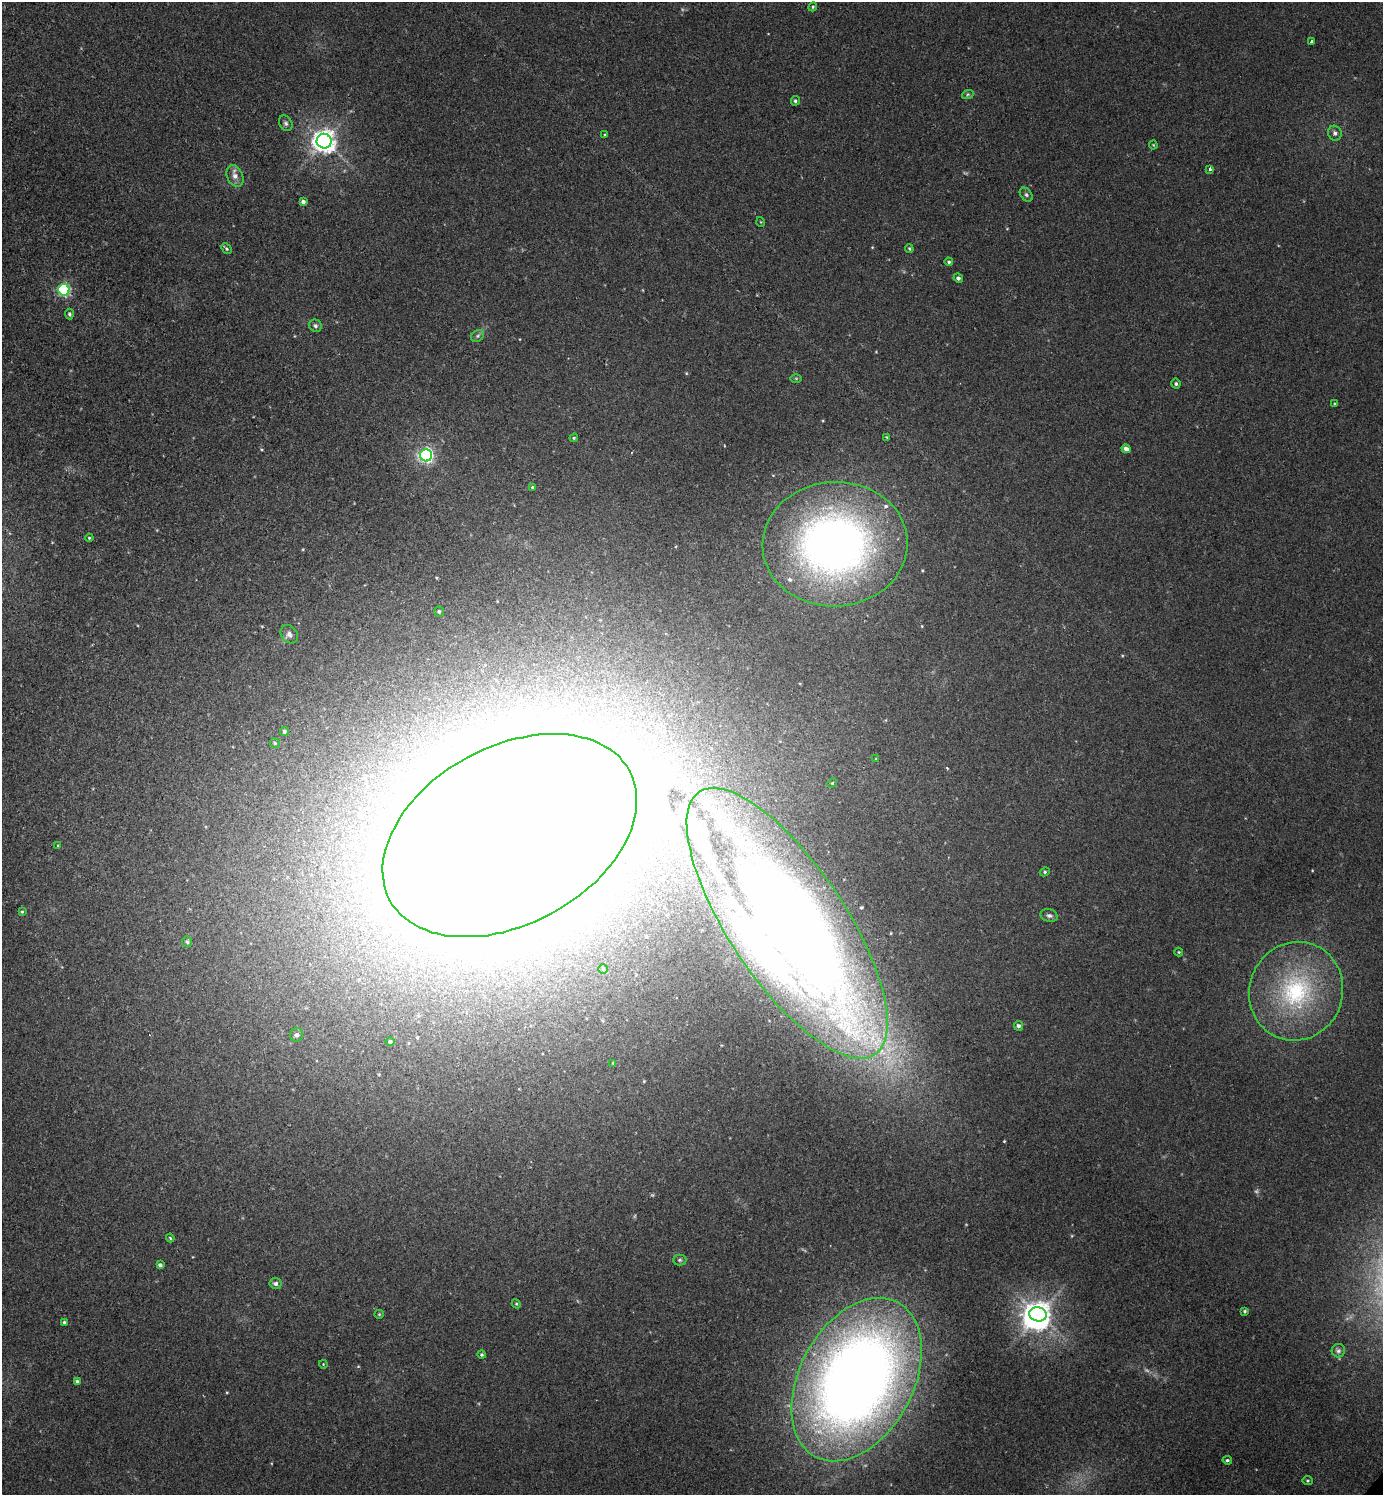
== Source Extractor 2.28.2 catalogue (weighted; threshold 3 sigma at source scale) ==
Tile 11 of 4 x 4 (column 3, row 3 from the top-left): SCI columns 3089-4469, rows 1533-3025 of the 6045 x 6042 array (HDU 1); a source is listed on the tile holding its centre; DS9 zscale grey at full resolution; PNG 1385 x 1497 px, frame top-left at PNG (2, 2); each listed source drawn as its Kron ellipse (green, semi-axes under 4 px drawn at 4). Shown black and unused: <1% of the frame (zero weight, under 2 of 3 exposures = <1% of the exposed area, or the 3 px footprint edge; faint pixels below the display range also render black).
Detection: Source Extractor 2.28.2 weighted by HDU 2 'WHT'; one run over the whole footprint, this tile lists its part. Background 0.0433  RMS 0.0074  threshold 0.0333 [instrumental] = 3 sigma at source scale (4.5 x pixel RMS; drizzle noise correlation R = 1.50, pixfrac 1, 0.05/0.05 arcsec/px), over >= 5 px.
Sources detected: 77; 4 too faint to see at this stretch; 2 inside a brighter object's white glare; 1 cosmic-ray / hot-pixel residue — neither listed nor drawn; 2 inside a brighter listed object's ellipse — not listed separately; the other 68 listed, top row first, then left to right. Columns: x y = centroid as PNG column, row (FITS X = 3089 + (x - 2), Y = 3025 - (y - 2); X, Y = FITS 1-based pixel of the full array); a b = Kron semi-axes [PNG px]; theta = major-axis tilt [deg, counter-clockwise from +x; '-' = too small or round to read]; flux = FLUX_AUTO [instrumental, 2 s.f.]
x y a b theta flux
813 7 4 4 - 0.99
1311 41 3 2 - 0.76
968 94 6 4 19 1.1
795 101 5 4 - 1.3
286 123 8 6 -61 2
1335 133 7 7 - 2.5
605 135 4 4 - 0.7
324 141 7 7 - 670
1153 145 4 4 - 0.71
1210 169 3 3 - 3.4
235 176 11 7 -65 4.8
1026 195 8 5 -50 1.6
303 202 4 4 - 3
761 222 5 3 - 0.62
226 248 6 4 -46 1.2
909 249 4 3 - 0.89
949 262 4 4 - 1.3
958 278 5 4 - 1.8
64 290 6 5 - 120
69 314 5 4 - 1.3
315 326 6 6 - 1.9
477 336 7 5 37 1.6
796 378 6 4 0 0.9
1176 384 5 4 - 1.6
1335 404 4 3 - 0.93
887 437 4 3 - 1.1
574 438 4 3 - 0.76
1126 449 4 4 - 4.8
426 455 6 6 - 220
532 487 4 4 - 0.96
89 538 4 4 - 0.91
835 544 72 62 2 440
439 611 5 5 - 1.2
289 634 10 7 -49 3.1
284 731 4 4 - 1.5
275 743 5 4 - 1
876 759 4 3 - 0.62
832 783 5 4 - 0.88
510 835 136 89 28 8700
58 846 4 3 - 2.1
1045 872 5 4 - 1
22 912 4 3 - 0.9
1049 916 9 6 -17 2.3
787 923 158 58 -56 1800
187 942 5 5 - 2
1179 952 4 4 - 0.73
603 969 5 4 - 1.3
1296 991 50 46 69 100
1018 1026 5 4 - 2.3
297 1035 7 6 - 2.4
390 1042 4 4 - 2
613 1063 4 3 - 0.7
170 1238 4 3 - 0.69
680 1260 6 5 - 1.4
160 1265 4 4 - 1.9
275 1283 6 5 - 2
516 1304 4 4 - 0.84
1245 1311 4 3 - 1.1
379 1314 4 4 - 0.77
1038 1314 9 7 -15 680
64 1322 3 3 - 1.1
1338 1351 7 6 - 1.9
482 1355 4 4 - 1.2
323 1364 4 3 - 0.61
857 1380 87 57 62 1000
77 1381 4 4 - 1.7
1227 1460 5 4 - 1.3
1307 1481 5 4 - 1
Overlapping masked pixels (flux is a lower limit): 1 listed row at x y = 787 923
Isophote crosses this tile's border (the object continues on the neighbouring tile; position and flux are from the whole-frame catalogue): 1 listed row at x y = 857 1380